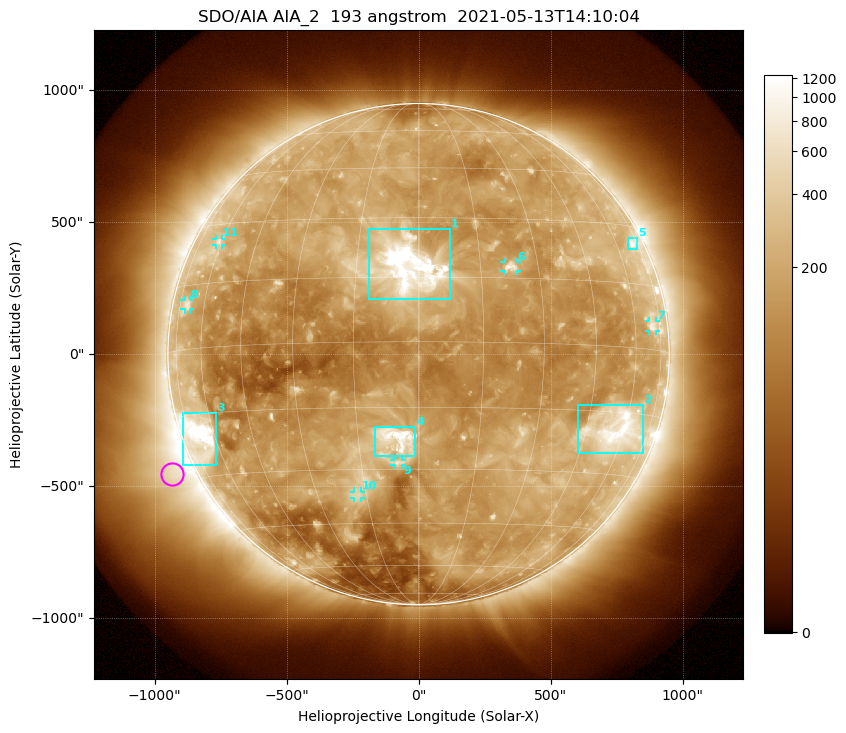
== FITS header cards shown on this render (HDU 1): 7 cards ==
TELESCOP= 'SDO/AIA '           / For AIA: SDO/AIA
INSTRUME= 'AIA_2   '           / For AIA: AIA_ATA1, AIA_ATA2, AIA_ATA3 or AIA_AT
WAVELNTH=                  193 / [angstrom] Wavelength
WAVEUNIT= 'angstrom'           / Wavelength unit: angstrom
DATE-OBS= '2021-05-13T14:10:04.835' / [ISO] Date when observation started; ISO 8
CTYPE1  = 'HPLN-TAN'           / CTYPE1: HPLN
CTYPE2  = 'HPLT-TAN'           / CTYPE2: HPLT

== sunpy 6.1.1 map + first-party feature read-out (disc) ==
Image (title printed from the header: SDO/AIA AIA_2  193 angstrom  2021-05-13T14:10:04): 1024 x 1024 px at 2.4 arcsec/px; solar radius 950 arcsec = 396 px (full disc in frame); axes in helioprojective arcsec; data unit not stated in the header (colour bar unlabelled)
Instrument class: DISC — disc imager (sunpy class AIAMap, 193 A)
Bright regions (active regions / flare kernels): reference = the median radial profile (limb darkening/brightening removed); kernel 9 px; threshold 5 sigma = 313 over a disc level ~144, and >= 1.15x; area >= 12 px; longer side >= 9 px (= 22 arcsec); searched inside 0.97 R_sun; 11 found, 11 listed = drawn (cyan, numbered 1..; 6 of them under ~33 arcsec drawn as corner ticks so the feature stays visible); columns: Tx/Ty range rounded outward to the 5 arcsec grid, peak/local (2 s.f.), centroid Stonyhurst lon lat
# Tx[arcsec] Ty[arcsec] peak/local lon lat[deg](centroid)
1 -190..120 205..475 16 -2 +17
2 600..850 -375..-195 8.5 +56 -19
3 -895..-765 -420..-220 13 -67 -20
4 -165..-10 -390..-275 9 -5 -22
5 790..830 395..440 4.6 +70 +25
6 325..375 315..350 5.1 +23 +18
7 870..900 85..125 3.6 +70 +5
8 -885..-865 170..205 3.1 -69 +10
9 -95..-60 -420..-400 3.9 -5 -28
10 -245..-215 -545..-520 3.6 -18 -37
11 -765..-745 415..440 3.2 -61 +25
Off-limb structures (1.02-1.3 R_sun): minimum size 162 px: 7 found; the strongest spans PA ~90..145 deg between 1.02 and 1.3 R_sun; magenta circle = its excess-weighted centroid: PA ~115 deg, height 1.09 R_sun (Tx ~-930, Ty ~-450 arcsec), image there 4.8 x the reference